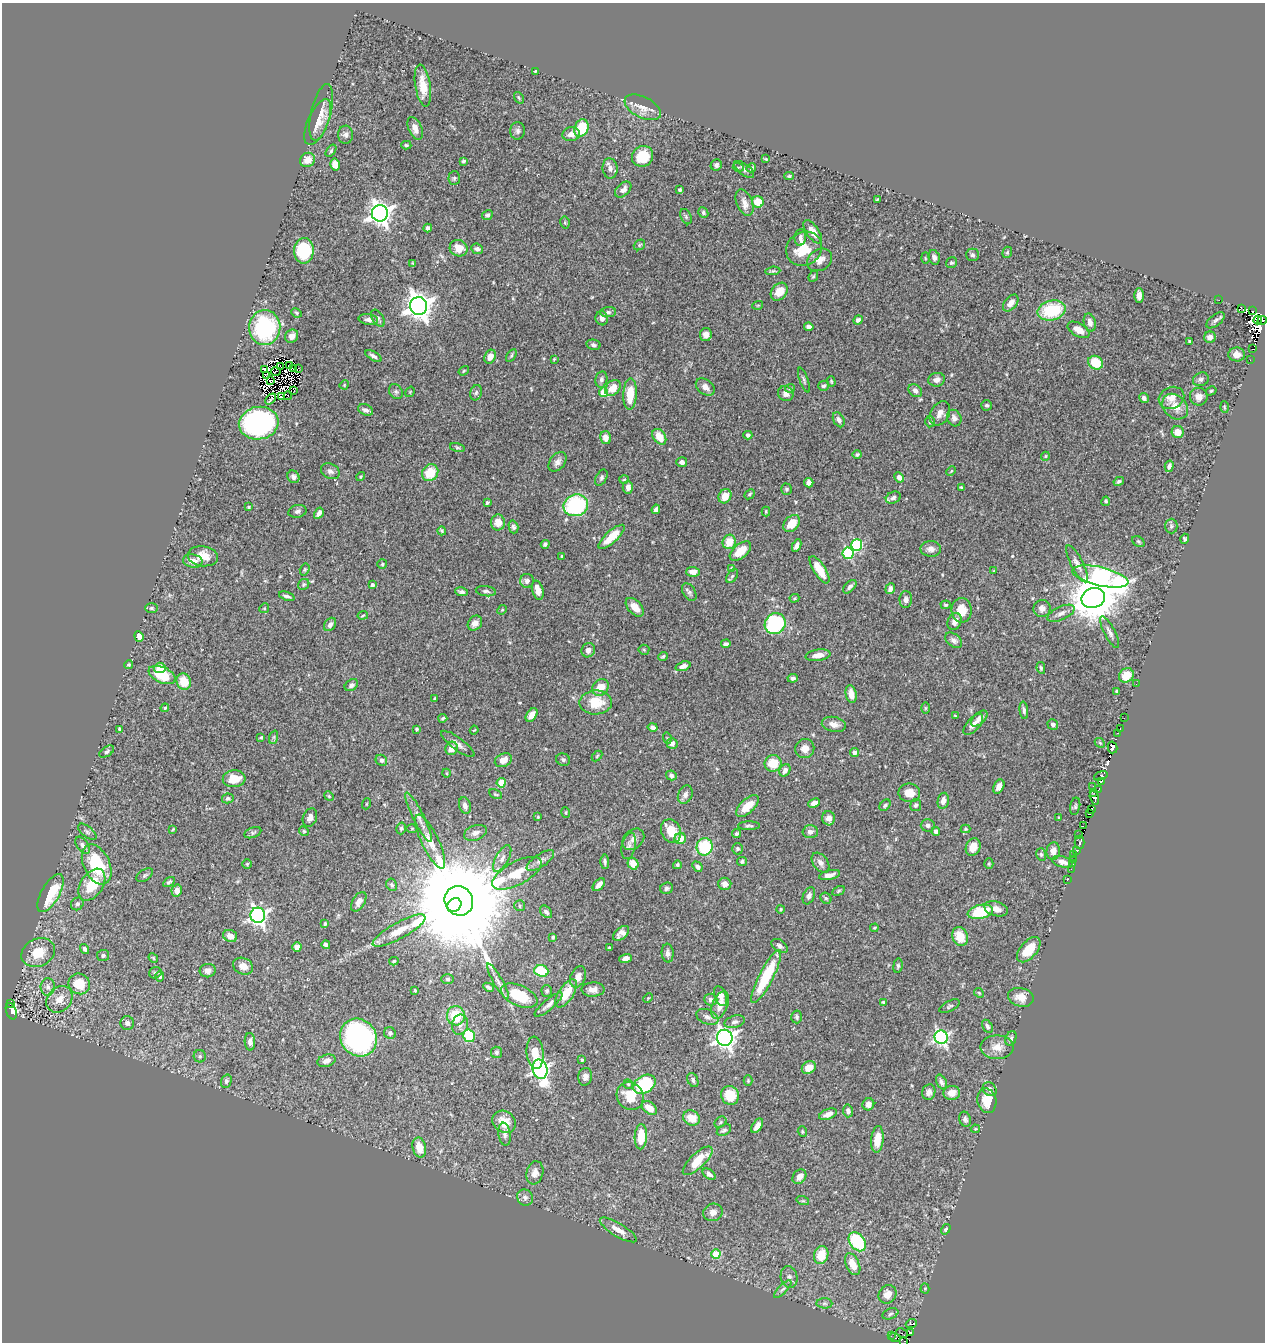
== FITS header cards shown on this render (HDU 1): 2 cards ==
NAXIS1  =                 1263
NAXIS2  =                 1340

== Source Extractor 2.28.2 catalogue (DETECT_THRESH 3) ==
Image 1263 x 1340 px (HDU 1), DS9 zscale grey, 1 PNG px = 1 image px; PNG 1267 x 1344 px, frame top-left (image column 1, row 1340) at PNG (2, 3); each listed source drawn as its Kron ellipse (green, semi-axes under 4 px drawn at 4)
Background 0.441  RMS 0.023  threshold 0.0696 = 3 sigma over >= 5 px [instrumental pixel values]
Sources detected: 540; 25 with non-positive FLUX_AUTO (blend fragments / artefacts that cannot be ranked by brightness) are neither listed nor drawn; of the other 515, the 500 brightest by FLUX_AUTO listed and drawn (15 fainter detections omitted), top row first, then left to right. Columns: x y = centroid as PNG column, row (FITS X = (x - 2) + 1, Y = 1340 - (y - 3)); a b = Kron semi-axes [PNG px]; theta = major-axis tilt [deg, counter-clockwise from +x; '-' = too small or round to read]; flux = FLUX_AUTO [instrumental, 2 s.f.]
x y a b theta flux
535 71 3 2 - 1.8
423 86 21 7 -81 25
519 98 6 3 -55 1.9
643 107 19 10 -27 17
321 112 29 10 76 18
318 122 24 10 67 22
415 128 12 6 -67 12
581 128 9 7 64 53
518 131 9 7 -89 5
571 134 9 7 7 8.4
345 135 9 7 84 5.4
406 145 5 4 - 2.3
331 151 7 4 55 2.3
642 156 11 10 - 41
766 159 4 3 - 1.4
307 160 8 7 - 16
463 161 3 3 - 2.6
335 165 6 5 - 18
716 165 6 5 - 3.5
738 167 5 3 - 1.8
610 168 10 7 -82 9.2
751 168 5 4 - 3.2
744 169 12 5 -38 5.4
789 176 5 3 - 2.2
454 178 7 5 86 3.1
623 189 10 6 43 8
680 190 3 3 - 2.5
877 199 3 2 - 1.3
744 202 14 7 -68 11
758 202 6 6 - 30
380 213 8 8 - 1100
703 213 5 5 - 3.4
487 215 5 4 - 3.2
686 217 8 5 -64 2.9
565 223 6 4 -78 2.3
428 228 4 4 - 4.6
813 232 13 6 -55 17
800 238 8 5 84 5.7
639 245 6 5 - 2.3
459 248 9 8 - 21
477 249 6 5 - 4.3
804 249 18 16 33 45
304 251 13 10 89 94
1007 252 6 4 69 2.3
972 255 6 6 - 3.7
934 257 7 5 -75 5.7
925 258 6 3 -89 1.6
820 260 13 10 33 13
951 263 6 5 - 2.9
413 264 4 2 - 1.7
773 271 7 4 5 2.6
813 276 6 4 67 2.3
779 292 10 7 49 22
1139 295 7 4 89 7.3
1219 300 2 2 - 3.7
1011 303 10 6 50 10
758 305 5 3 - 1.4
419 306 9 8 - 1700
1241 308 3 2 - 1800
1051 310 14 10 14 81
1253 311 2 2 - 15
608 312 8 5 5 3.9
296 313 5 4 - 2.3
378 318 9 5 -59 4.8
602 318 7 6 - 7.4
368 320 10 5 -7 5.4
858 320 5 4 - 5
1215 320 11 5 38 4.4
1258 320 4 3 - 3.5
1262 320 4 2 - 37
1090 322 9 6 -75 8.5
809 327 5 4 - 5.2
265 328 17 15 85 160
1079 330 12 6 -29 14
706 334 6 5 - 7.3
292 336 7 6 - 8.3
1210 337 6 5 - 9.2
1189 341 3 3 - 2.4
593 345 7 5 -12 3.9
1253 349 4 2 - 7.1
1237 354 8 7 - 13
373 356 9 4 -29 4.8
511 356 7 4 59 2.3
490 357 7 5 63 14
554 359 4 2 - 1.5
1250 360 2 2 - 4.1
1096 363 8 6 -29 40
289 365 3 2 - 2.4
281 366 3 2 - 1.5
298 368 3 2 - 2.3
294 369 4 3 - 3.6
264 370 4 2 - 2.9
464 371 5 4 - 1.7
276 372 5 2 - 2.6
266 375 3 2 - 1.4
601 379 8 6 79 4.3
1201 379 8 6 23 5.3
804 380 13 4 -71 3.5
937 380 8 6 13 8.1
271 381 3 2 - 3
831 381 5 4 - 1.9
344 385 5 4 - 1.6
824 386 5 5 - 3.1
705 387 10 7 -38 8.8
613 388 9 6 50 20
790 388 5 4 - 1.9
294 391 4 2 - 8
915 391 7 6 - 6.7
1211 391 5 3 - 1.8
396 392 8 6 -58 4
410 392 6 3 57 1.4
603 392 4 4 - 42
476 393 8 5 73 3.8
630 394 15 7 87 39
786 394 8 7 - 8.4
288 396 4 2 - 1.8
281 397 2 2 - 1.9
1199 397 9 8 - 9.9
1144 398 5 4 - 5.1
1171 398 13 10 24 15
271 399 6 3 45 2
986 405 5 5 - 2.8
1175 407 14 11 -44 19
1224 407 5 3 - 1.7
366 410 8 5 -22 5.5
940 413 13 9 60 10
954 418 8 7 - 7
839 420 8 5 -63 5.5
930 422 6 4 87 2.7
259 423 20 16 9 340
1178 432 6 6 - 18
748 435 4 4 - 4
659 437 8 6 -56 22
605 438 6 5 - 11
457 447 8 4 -13 2.5
857 454 4 4 - 2.7
1045 456 4 4 - 1.7
557 462 11 7 51 7.4
682 462 5 5 - 6.8
1169 466 6 4 75 4.2
330 471 10 7 -28 5.8
951 471 5 3 - 1.5
430 473 9 7 52 35
293 477 6 5 - 6.1
361 477 5 3 - 1.7
899 477 5 4 - 7
601 478 8 5 64 3.6
624 479 5 3 - 1.5
1119 481 5 4 - 3.3
809 483 5 4 - 7.3
628 487 6 5 - 8.8
961 487 3 3 - 1.6
786 489 6 5 - 3
749 494 6 4 41 2.3
725 496 7 6 - 14
893 498 8 5 24 4.3
1106 501 5 4 - 2.5
487 502 4 3 - 2.5
576 505 12 11 - 150
249 507 3 3 - 2
656 509 5 4 - 4.5
297 511 9 6 13 4.7
766 511 5 4 - 1.8
319 513 6 4 58 6.2
498 522 8 7 - 15
792 523 10 7 47 26
1171 526 7 6 - 3.7
513 527 6 4 -74 3.9
442 531 4 3 - 2.2
611 537 17 6 42 33
1185 539 5 4 - 2.7
1138 541 7 5 -35 2.5
729 542 7 6 - 27
545 544 4 4 - 3.4
857 545 6 5 - 120
797 546 6 4 65 7.1
931 549 10 8 -1 8.1
740 551 12 7 40 28
848 553 6 5 - 130
203 556 15 10 -8 23
562 556 3 3 - 1.8
193 561 10 6 -11 13
382 564 5 5 - 2.4
1077 564 20 6 -63 9.7
731 568 4 3 - 1.4
305 569 6 4 72 2.1
819 570 16 6 -58 33
994 571 3 3 - 1.3
693 572 6 5 - 12
732 576 8 5 54 3.3
1100 577 29 9 -13 320
527 581 7 7 - 6.5
304 584 6 5 - 2.3
372 585 4 3 - 2.9
850 587 8 5 46 5.1
890 589 5 4 - 6.8
538 590 10 5 -74 15
486 591 10 5 -8 4.4
462 592 7 4 -8 4
689 592 10 6 -58 4.5
287 596 8 3 -19 4.3
794 598 5 4 - 1.9
1093 598 12 10 20 6700
906 599 8 6 88 6.5
946 605 5 4 - 2.1
635 607 11 6 -47 15
151 608 6 5 - 2.9
264 608 5 4 - 1.8
1042 608 9 8 - 7.1
502 610 5 4 - 1.6
961 610 12 10 89 27
1061 613 14 6 25 8
363 616 5 2 - 1.4
955 622 9 6 66 9.5
475 623 8 6 50 11
330 624 7 5 55 5.9
775 624 11 10 - 130
1110 632 18 5 -62 7.2
139 636 5 4 - 7.7
954 640 9 6 -38 6.3
726 644 5 3 - 4.1
588 650 7 6 - 7.8
644 650 5 5 - 1.9
818 655 12 5 8 13
663 656 5 3 - 2.1
129 665 4 4 - 2.4
683 666 8 4 19 7
160 668 5 5 - 29
1041 668 6 4 -79 2.2
162 675 14 7 -24 54
1126 675 8 6 42 26
793 678 5 4 - 4.4
184 682 8 7 - 29
1136 684 2 2 - 1.6
351 685 7 5 35 4.3
600 687 9 7 47 20
1117 691 3 3 - 2
851 694 9 5 -79 12
434 699 4 3 - 1.9
596 702 16 12 2 38
165 708 4 3 - 1.9
925 708 6 4 90 1.7
1024 710 9 4 -83 3.7
532 715 7 5 54 13
955 716 3 2 - 1.4
443 718 4 3 - 2.7
1124 718 3 2 - 2.7
979 719 10 5 43 9.4
834 724 12 7 -12 11
973 724 13 6 48 9.1
1053 724 5 5 - 4.3
653 727 5 4 - 5.2
120 729 4 3 - 2.9
417 729 3 3 - 2.1
1120 729 2 2 - 1.4
474 730 4 2 - 1.3
1118 733 3 3 - 12
261 737 4 4 - 1.7
274 737 7 4 71 2.6
667 738 6 3 -73 1.6
672 743 5 5 - 6.7
1100 743 5 4 - 1.8
458 744 20 6 -37 9.3
1112 747 6 5 - 180
452 748 7 6 - 13
805 749 9 9 - 14
107 752 8 4 32 3.6
854 752 5 4 - 5.3
597 756 6 4 46 1.8
381 760 6 5 - 4.2
503 760 9 6 26 13
563 760 7 6 - 3.2
773 763 8 8 - 33
785 770 6 5 - 7.2
446 773 4 3 - 1.3
671 775 5 4 - 3.7
1101 776 7 4 17 52
234 779 11 8 4 29
1101 781 4 3 - 89
501 783 4 4 - 52
1093 786 3 2 - 3.1
999 787 7 5 61 9.8
1099 789 4 3 - 14
909 793 11 9 -8 18
1093 793 3 2 - 28
495 794 7 3 -26 1.8
685 795 9 7 65 7.4
329 796 5 4 - 2
228 798 6 5 - 3.7
1094 798 7 4 -75 82
943 801 8 5 79 9
814 803 6 4 25 11
366 804 5 3 - 1.5
885 805 6 4 47 2.8
916 805 6 5 - 3.3
465 806 8 5 -74 7.1
747 806 14 7 43 28
1075 806 9 5 79 3
1092 809 3 2 - 70
566 812 5 4 - 1.9
1089 813 3 2 - 42
419 817 27 5 -63 14
538 817 4 3 - 1.4
1059 817 3 3 - 2
310 818 9 7 69 8.8
829 818 7 6 - 8.5
928 825 7 6 - 5
749 826 11 4 0 3.5
1083 826 3 2 - 2.4
401 828 6 4 75 2.5
412 828 5 3 - 1.6
173 829 4 3 - 1.5
965 829 5 4 - 1.7
304 831 5 4 - 2
671 831 12 9 -65 32
936 831 4 4 - 6.7
87 832 11 5 -38 4.8
810 832 7 6 - 6.5
253 833 9 5 22 3.1
475 833 12 7 19 9
737 834 5 4 - 3.2
1079 835 2 2 - 2.6
633 839 12 9 42 9.6
680 839 6 5 - 22
430 842 29 8 -64 28
1079 842 6 5 - 68
83 845 10 5 -53 5.2
629 846 13 7 77 5.3
705 847 9 8 - 86
973 847 9 7 65 15
738 849 5 5 - 3.1
1077 850 3 3 - 52
1053 851 8 7 - 9.9
1041 854 6 5 - 2.7
1074 854 3 2 - 2.3
502 859 14 6 60 9.5
1073 859 3 2 - 6.2
540 861 16 6 35 7.5
742 861 5 4 - 3.2
605 862 7 4 -87 3.5
1062 862 11 5 -15 8.5
821 863 11 7 -53 7.3
97 864 21 13 -64 81
247 864 4 4 - 1.9
633 864 6 5 - 20
989 864 5 4 - 2.1
1073 864 3 2 - 2.9
677 865 4 3 - 2.6
697 867 5 4 - 6.2
1071 869 2 2 - 4.4
517 873 27 11 28 36
145 875 9 5 35 3.2
829 875 11 4 13 8.6
1067 880 3 2 - 2.3
169 882 6 4 31 2.9
725 884 6 6 - 8.8
92 885 18 11 58 49
392 885 6 5 - 3.1
599 885 7 4 48 11
667 888 6 5 - 3.9
177 891 6 5 - 8.6
839 891 6 4 29 2.3
51 893 21 9 60 64
809 896 9 5 67 6
826 898 6 5 - 2.7
459 901 15 14 - 51000
359 902 11 6 59 8.7
77 904 6 6 - 4.1
454 905 7 6 - 10000
520 906 5 5 - 2.3
781 909 4 4 - 2.1
996 909 12 7 -16 11
546 912 7 5 -47 4.3
980 912 13 7 12 67
258 915 7 7 - 560
325 924 4 3 - 2.6
874 928 4 3 - 1.7
399 931 30 8 29 27
621 933 9 5 39 8.5
230 936 7 6 - 14
960 936 10 7 -69 29
553 937 4 3 - 2.4
326 945 4 4 - 5.8
779 946 9 6 -36 5.8
297 947 5 4 - 9.4
610 947 3 2 - 1.7
85 949 5 4 - 3.7
1029 950 15 8 49 37
38 953 17 14 26 36
668 953 9 6 -86 5.5
103 956 6 5 - 3.8
153 958 5 4 - 1.9
626 958 6 4 18 8.1
394 961 4 3 - 2.1
243 966 10 8 -25 13
898 966 7 4 84 3.1
208 971 8 6 8 7.6
541 971 7 5 -19 67
155 973 6 5 - 3.3
160 976 5 4 - 3.5
766 976 29 7 63 86
578 977 11 7 68 11
447 979 6 5 - 3
498 981 20 4 -60 8.7
79 984 11 10 - 35
48 987 8 7 - 6.3
488 987 5 3 - 3.2
593 989 11 7 1 9
415 990 3 3 - 2
547 991 6 5 - 2.7
566 993 16 7 57 31
979 993 5 4 - 1.9
519 996 19 10 -24 57
721 996 10 6 -70 11
1021 997 13 9 -14 15
648 998 5 3 - 1.5
59 999 14 11 47 19
711 999 6 6 - 5
883 1002 3 3 - 1.8
11 1003 4 3 - 6.3
549 1005 17 5 40 7.9
720 1005 14 7 69 16
950 1006 11 5 27 3.4
11 1011 8 5 -71 100
456 1016 10 9 - 50
707 1017 11 7 -24 6.6
797 1017 6 5 - 3
735 1022 10 6 15 5.7
127 1023 7 7 - 5.5
460 1025 10 8 79 8
987 1026 7 4 -59 4
390 1033 6 5 - 3.5
469 1036 6 5 - 69
941 1037 7 6 - 340
358 1038 19 17 -51 300
725 1038 8 8 - 830
1011 1038 7 5 68 3.8
250 1042 9 5 -88 5.7
997 1047 17 12 0 17
496 1052 5 5 - 3.6
535 1053 16 8 -85 22
200 1056 6 6 - 3.5
582 1060 3 3 - 1.7
326 1061 9 6 17 8.1
809 1067 7 6 - 18
540 1069 10 7 -76 470
585 1077 9 7 81 7.5
693 1080 7 5 -66 4
226 1081 7 5 73 4.2
748 1081 5 4 - 1.9
941 1082 8 5 -63 5
628 1084 5 4 - 2.1
644 1084 12 8 32 94
990 1089 7 6 - 6.8
929 1092 8 6 71 7
952 1093 8 7 - 15
730 1095 9 9 - 32
630 1096 14 13 - 35
987 1101 12 9 -79 32
868 1104 6 5 - 8.3
649 1108 8 5 -37 21
848 1111 6 5 - 5.1
828 1114 9 5 21 10
692 1118 8 7 - 23
965 1119 8 5 -73 4.3
504 1122 12 10 -37 26
721 1122 6 5 - 2.7
757 1126 8 4 57 8.9
975 1129 5 3 - 1.4
724 1130 8 5 29 3.8
802 1132 5 4 - 2.1
505 1134 12 6 -82 5.8
641 1137 12 6 87 36
877 1139 13 6 84 23
419 1147 10 6 -77 23
698 1161 19 7 44 38
535 1173 12 8 74 12
709 1174 7 4 -34 6.1
799 1177 8 6 50 12
525 1197 8 7 - 5.5
803 1201 6 4 -18 2
713 1212 10 8 21 8.7
946 1229 5 4 - 4
618 1230 21 6 -31 15
857 1242 10 7 -54 110
716 1254 5 4 - 49
821 1255 9 7 72 33
853 1264 11 6 -65 21
789 1277 11 8 -77 7.1
783 1289 11 4 45 4.5
925 1289 5 4 - 1.7
888 1294 9 8 - 15
824 1303 8 5 -4 3.3
890 1314 8 5 22 3.8
911 1323 6 2 20 9.4
910 1332 3 3 - 57
902 1333 6 2 -25 11
891 1336 2 2 - 3.4
895 1337 6 3 -23 11
904 1341 2 2 - 9.8
At the frame edge (FLAGS 8, measured only in part): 2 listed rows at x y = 1262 320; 904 1341
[15 fainter detections neither listed nor drawn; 25 non-positive-flux detections neither listed nor drawn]